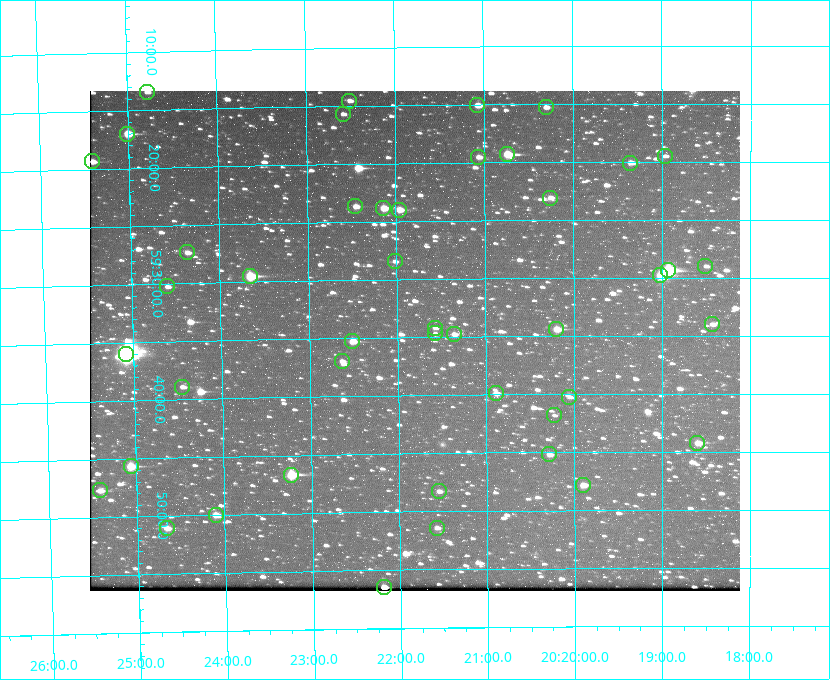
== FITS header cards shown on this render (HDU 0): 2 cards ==
NAXIS1  =                  650 / Width of table row in bytes
NAXIS2  =                  500 / Number of rows in table

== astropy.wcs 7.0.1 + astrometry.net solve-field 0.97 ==
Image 650 x 500 px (HDU 0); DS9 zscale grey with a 90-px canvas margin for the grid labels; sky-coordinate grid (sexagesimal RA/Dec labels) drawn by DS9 from the SOLVED WCS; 45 Tycho-2 reference stars matched to detected sources circled (green)
Header WCS: none
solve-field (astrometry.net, Tycho-2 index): SOLVED blind (the file carries no WCS)
Solved WCS: RA---TAN-SIP/DEC--TAN-SIP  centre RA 20:21:48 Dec +59:35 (305.45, +59.59 deg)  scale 5.17 arcsec/px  FOV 56.0' x 43.1'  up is -179 deg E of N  parity flipped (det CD > 0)
(file carries no celestial WCS; the grid is the blind solution)
Tycho-2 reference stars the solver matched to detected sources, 45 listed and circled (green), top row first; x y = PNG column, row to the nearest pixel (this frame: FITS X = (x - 90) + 1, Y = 500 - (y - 91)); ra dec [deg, ICRS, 3 dp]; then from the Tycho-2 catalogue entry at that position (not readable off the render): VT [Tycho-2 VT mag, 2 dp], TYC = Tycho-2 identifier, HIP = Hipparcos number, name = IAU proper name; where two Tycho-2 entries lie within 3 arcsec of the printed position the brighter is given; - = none
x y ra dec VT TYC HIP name
147 92 306.195 +59.224 11.41 3949-1857-1 - -
349 101 305.626 +59.242 11.94 3949-1433-1 - -
477 105 305.267 +59.251 11.19 3949-745-1 - -
546 107 305.075 +59.254 11.10 3949-857-1 - -
343 114 305.645 +59.261 12.19 3949-1327-1 - -
127 134 306.252 +59.284 9.41 3949-1643-1 - -
507 154 305.185 +59.322 8.95 3949-1869-1 - -
665 156 304.741 +59.325 12.05 3949-499-1 - -
478 157 305.266 +59.325 11.55 3949-717-1 - -
92 161 306.353 +59.322 10.67 3949-467-1 - -
630 163 304.838 +59.335 10.93 3949-1877-1 - -
550 198 305.064 +59.384 11.29 3949-93-1 - -
355 206 305.613 +59.394 10.81 3949-1261-1 - -
383 208 305.535 +59.397 10.37 3949-1383-1 - -
399 210 305.490 +59.400 10.79 3949-1179-1 - -
187 252 306.091 +59.456 11.36 3949-919-1 - -
395 261 305.505 +59.474 11.77 3949-1259-1 - -
705 266 304.626 +59.483 12.57 3949-149-1 - -
668 270 304.733 +59.490 8.93 3949-1451-1 - -
660 275 304.755 +59.496 9.37 3949-615-1 - -
250 276 305.915 +59.492 9.25 3949-1149-1 - -
167 286 306.149 +59.504 12.27 3949-401-1 - -
712 324 304.607 +59.567 11.00 3949-1861-1 - -
435 328 305.394 +59.570 11.70 3949-405-1 - -
556 329 305.049 +59.573 10.18 3949-1099-1 - -
435 333 305.393 +59.578 11.77 3949-137-1 - -
454 334 305.340 +59.579 10.98 3949-39-1 - -
352 341 305.628 +59.588 10.19 3949-1517-1 - -
126 354 306.271 +59.600 6.45 3949-2016-1 100714 -
342 361 305.659 +59.616 11.86 3949-1415-1 - -
182 387 306.113 +59.648 11.13 3949-1837-1 - -
496 393 305.223 +59.664 11.52 3949-1631-1 - -
569 397 305.013 +59.671 12.48 3949-1826-1 - -
554 415 305.057 +59.697 12.28 3949-191-1 - -
697 443 304.649 +59.737 10.61 3949-735-1 - -
549 454 305.073 +59.753 11.06 3949-89-1 - -
131 466 306.265 +59.761 9.71 3949-555-1 - -
291 475 305.808 +59.778 8.73 3949-715-1 100545 -
583 485 304.976 +59.797 11.33 3949-1031-1 - -
100 490 306.354 +59.795 10.50 3949-971-1 - -
439 491 305.387 +59.804 11.49 3949-285-1 - -
216 515 306.026 +59.833 10.93 3949-785-1 - -
167 528 306.165 +59.851 11.26 3949-49-1 - -
437 528 305.395 +59.857 11.71 3949-313-1 - -
384 587 305.548 +59.941 10.72 3949-815-1 - -